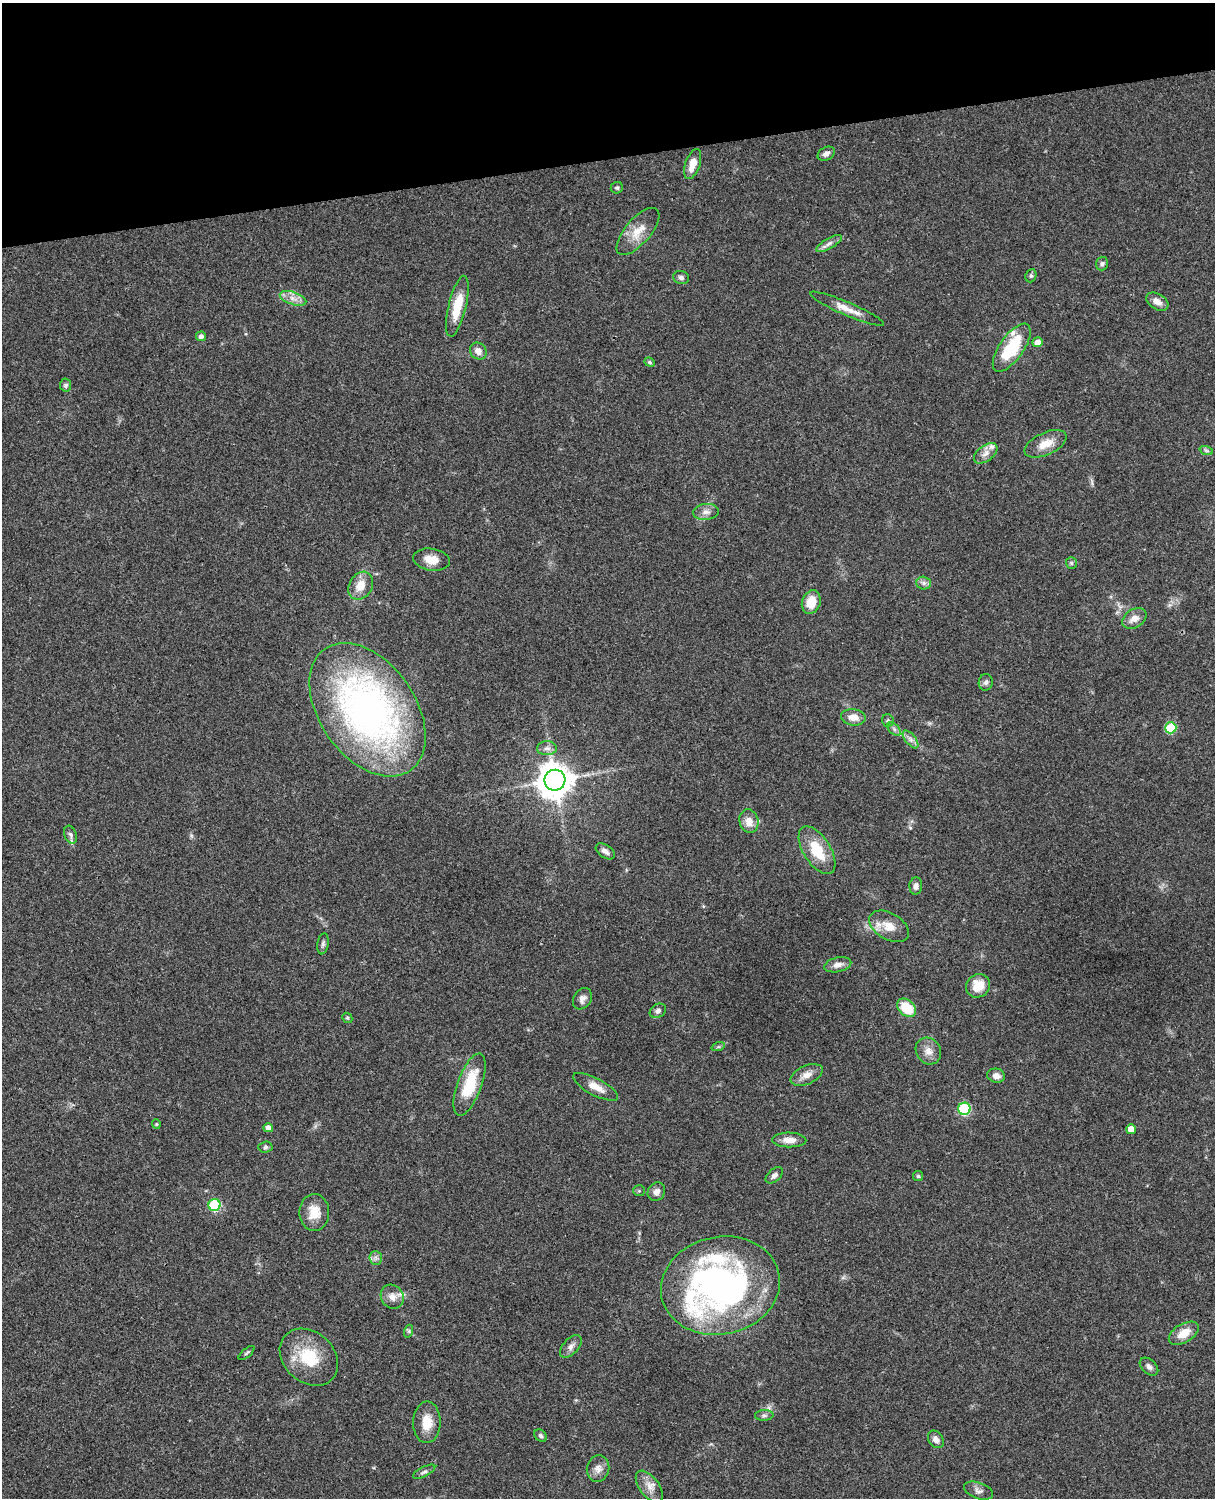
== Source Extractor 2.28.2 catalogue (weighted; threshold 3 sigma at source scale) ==
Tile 3 of 4 x 3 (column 3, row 1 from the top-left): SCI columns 2545-3757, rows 3268-4763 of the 5088 x 4927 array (HDU 1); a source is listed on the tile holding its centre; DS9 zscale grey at full resolution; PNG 1217 x 1500 px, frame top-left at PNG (2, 3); each listed source drawn as its Kron ellipse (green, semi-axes under 4 px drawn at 4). Shown black and unused: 10% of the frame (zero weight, under 3 of 4 exposures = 6% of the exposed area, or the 3 px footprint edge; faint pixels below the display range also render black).
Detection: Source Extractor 2.28.2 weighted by HDU 2 'WHT'; one run over the whole footprint, this tile lists its part. Background 0.0782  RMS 0.0058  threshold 0.026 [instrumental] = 3 sigma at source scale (4.5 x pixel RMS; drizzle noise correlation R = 1.50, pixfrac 1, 0.05/0.05 arcsec/px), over >= 5 px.
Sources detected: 91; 6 inside a brighter listed object's ellipse — not listed separately; the other 85 listed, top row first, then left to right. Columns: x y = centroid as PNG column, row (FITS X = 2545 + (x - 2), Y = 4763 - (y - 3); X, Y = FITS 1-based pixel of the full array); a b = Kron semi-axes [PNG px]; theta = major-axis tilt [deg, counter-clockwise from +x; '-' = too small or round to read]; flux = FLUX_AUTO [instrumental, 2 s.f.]
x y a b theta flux
826 154 9 6 28 2.8
693 164 15 7 71 7.1
617 188 6 5 - 1
638 231 29 12 49 10
829 244 14 5 30 2.7
1102 264 7 6 - 1.4
1031 276 7 5 68 1.1
681 277 8 6 -13 1.8
293 298 14 6 -18 4.2
1157 302 12 7 -31 4
457 306 31 9 76 15
847 309 40 6 -23 7.6
201 336 5 5 - 2.2
1038 342 5 5 - 4.8
1012 348 28 12 55 28
478 351 9 7 -47 4
650 362 6 4 -23 0.9
66 385 6 5 - 1.4
1046 444 22 11 25 8.6
1206 450 7 4 -19 1.1
986 453 13 7 38 3.8
706 512 13 8 5 3.3
431 560 18 11 -9 7.2
1071 563 6 5 - 0.97
924 583 7 6 - 1.8
361 586 15 11 59 8.1
811 602 12 9 70 9.7
1134 618 13 9 33 4.9
986 682 8 7 - 1.7
368 710 74 47 -55 240
853 717 12 8 -5 5.3
888 721 6 6 - 1.2
1171 728 6 5 - 29
894 729 8 5 -46 1.4
911 739 10 5 -51 2.4
547 748 10 7 0 2.5
555 780 10 10 - 1100
749 821 12 9 -74 6
71 835 9 6 -69 1.7
817 850 27 13 -58 18
605 851 11 6 -35 2.4
916 886 8 6 84 2.4
889 926 21 13 -30 9.2
323 944 11 5 80 1.5
838 965 14 7 13 3.7
978 986 12 11 - 9.7
582 999 11 8 58 2.9
906 1008 11 8 -44 17
658 1011 8 6 32 2
347 1018 5 4 - 0.73
718 1047 7 4 18 0.8
928 1051 14 12 -56 5.1
807 1075 17 9 23 4.9
996 1076 9 7 -11 3.3
469 1085 33 12 70 23
595 1087 25 8 -28 7
964 1109 6 6 - 51
156 1124 5 4 - 0.59
268 1128 5 4 - 3
1131 1129 5 5 - 7.9
789 1140 17 7 -1 4.9
265 1147 7 5 3 1.2
774 1175 10 6 41 2.1
918 1176 5 5 - 0.85
639 1191 6 5 - 0.92
656 1192 10 8 57 2.9
214 1205 6 6 - 46
314 1212 18 15 -89 9.4
376 1258 7 6 - 1.8
720 1286 60 49 12 210
392 1297 12 11 - 4.4
409 1331 6 4 72 0.87
1184 1333 16 9 30 8.4
571 1346 13 7 47 2.9
246 1353 9 3 40 0.85
309 1357 32 25 -42 24
1149 1367 11 7 -42 2.3
764 1415 9 5 4 1.4
427 1422 21 13 89 10
541 1436 7 5 -47 1.2
936 1439 9 7 -54 3.3
598 1469 13 11 75 4.2
424 1472 12 5 27 1.6
649 1486 18 9 -53 5.7
978 1491 15 8 -19 2.7
Overlapping masked pixels (flux is a lower limit): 1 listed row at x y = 847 309